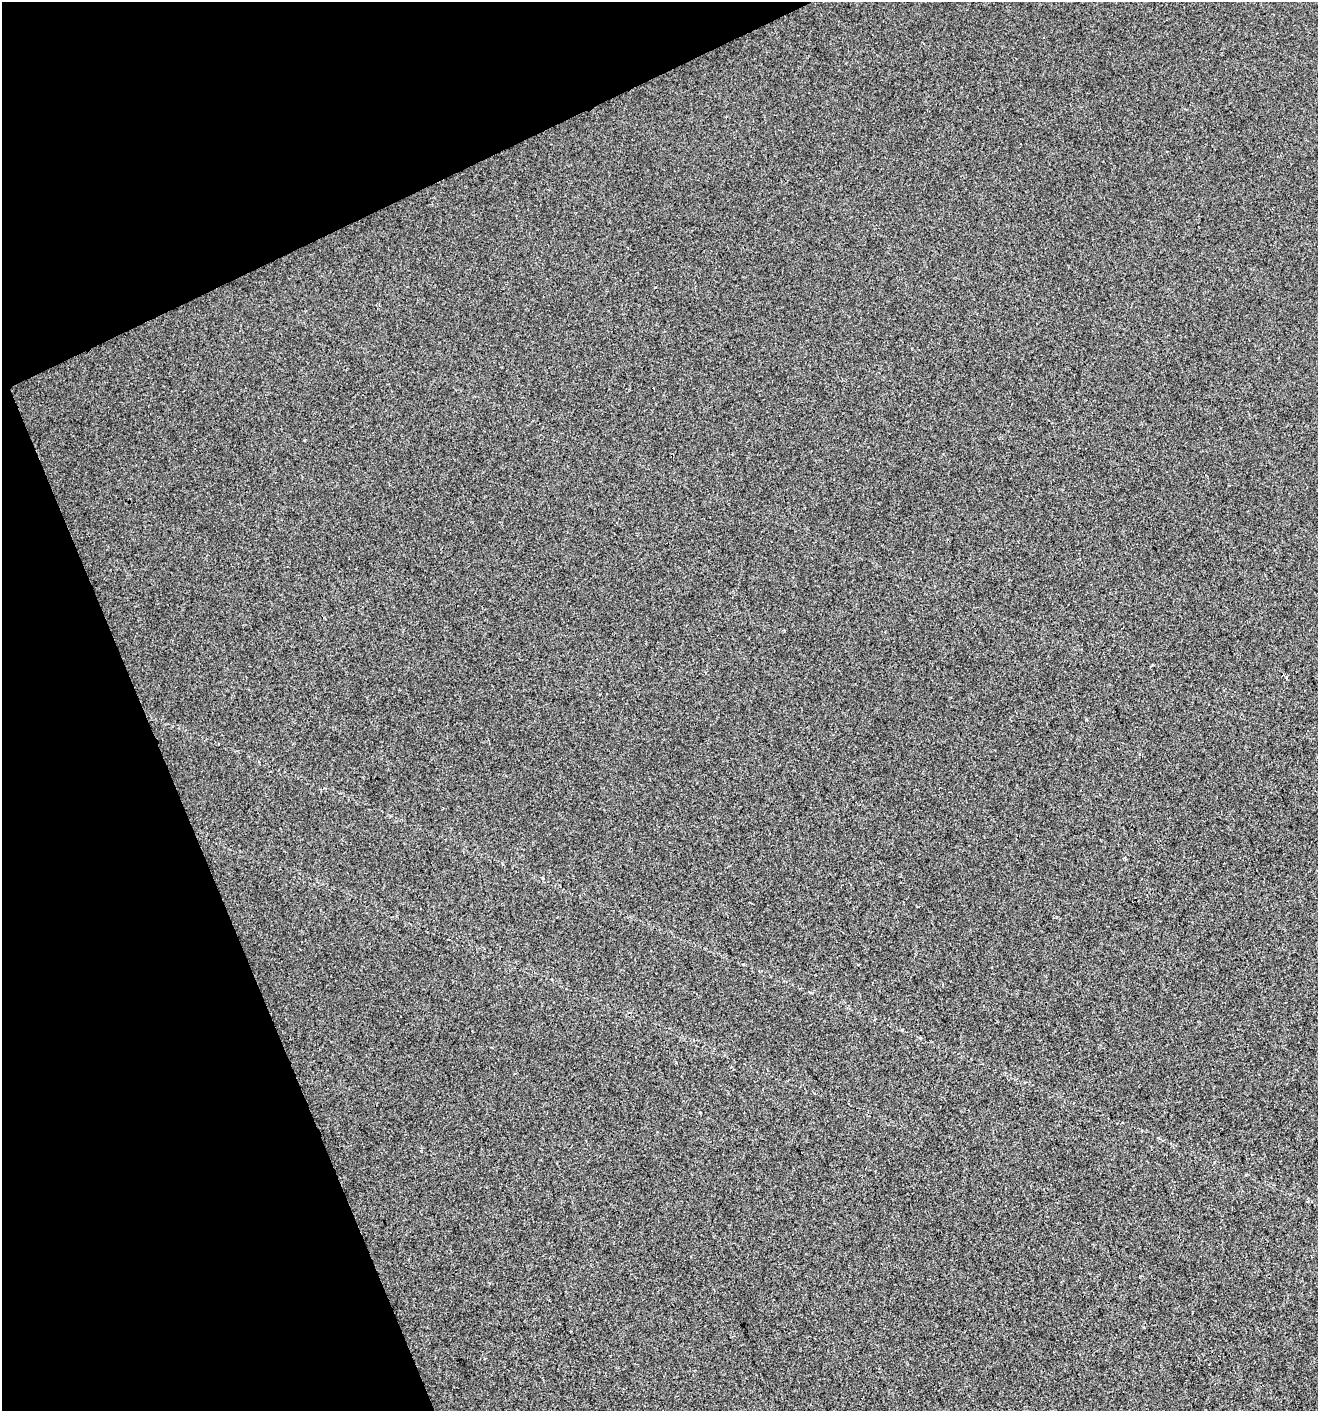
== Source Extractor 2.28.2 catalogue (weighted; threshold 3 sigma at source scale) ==
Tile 5 of 4 x 4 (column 1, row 2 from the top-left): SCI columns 87-1402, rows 2820-4228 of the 5495 x 5637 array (HDU 1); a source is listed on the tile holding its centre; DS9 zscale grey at full resolution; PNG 1320 x 1413 px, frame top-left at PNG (2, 2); no overlay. Shown black and unused: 21% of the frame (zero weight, under 2 of 3 exposures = <1% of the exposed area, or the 3 px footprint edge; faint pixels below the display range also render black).
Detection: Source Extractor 2.28.2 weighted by HDU 2 'WHT'; one run over the whole footprint, this tile lists its part. Background 0.00269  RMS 0.0048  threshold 0.0217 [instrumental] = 3 sigma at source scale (4.5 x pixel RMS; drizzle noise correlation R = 1.50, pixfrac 1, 0.0396/0.0396 arcsec/px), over >= 5 px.
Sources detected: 3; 1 cosmic-ray / hot-pixel residue — not listed; the other 2 listed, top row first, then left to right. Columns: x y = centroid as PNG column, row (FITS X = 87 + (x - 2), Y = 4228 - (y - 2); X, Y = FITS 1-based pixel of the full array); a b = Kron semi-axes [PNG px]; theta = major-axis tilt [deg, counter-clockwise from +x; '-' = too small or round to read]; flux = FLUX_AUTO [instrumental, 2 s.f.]
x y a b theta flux
1152 665 3 2 - 0.67
1286 678 4 4 - 0.61